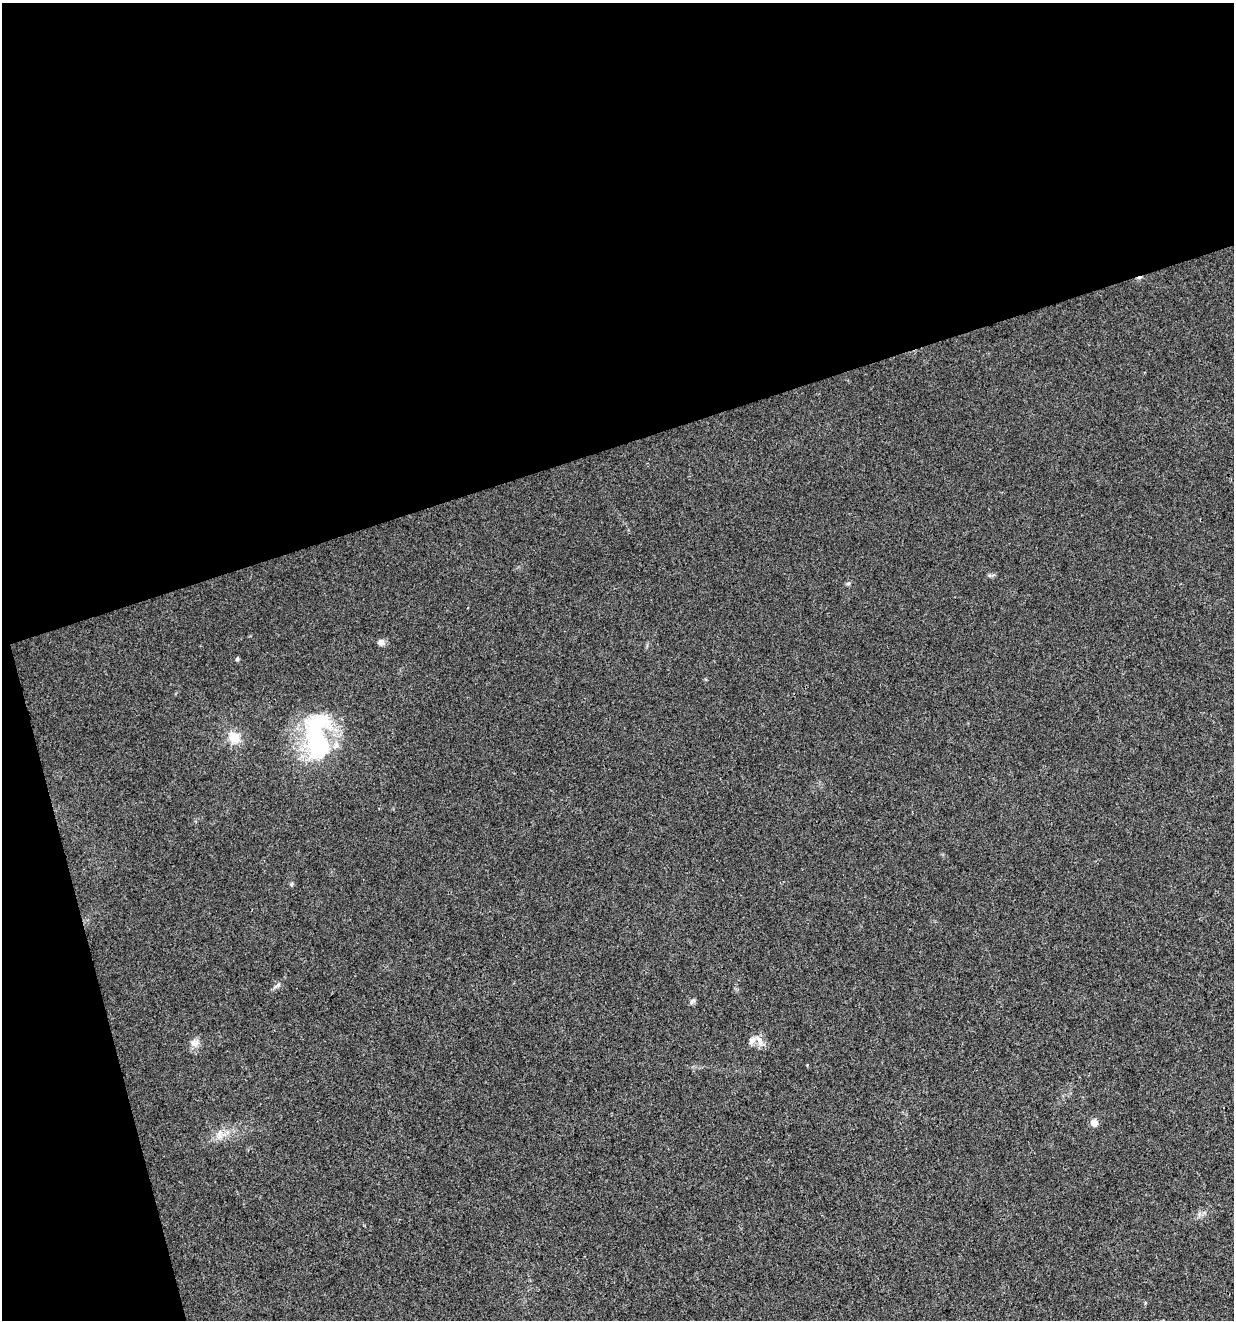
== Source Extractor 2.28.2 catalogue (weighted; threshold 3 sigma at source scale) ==
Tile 1 of 2 x 2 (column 1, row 1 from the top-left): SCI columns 38-1269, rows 1320-2637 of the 2554 x 2637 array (HDU 1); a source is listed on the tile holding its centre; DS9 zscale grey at full resolution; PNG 1236 x 1322 px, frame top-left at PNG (2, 3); no overlay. Shown black and unused: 38% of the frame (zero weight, under 3 of 4 exposures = <1% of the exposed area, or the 3 px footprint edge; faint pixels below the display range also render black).
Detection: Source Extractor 2.28.2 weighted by HDU 2 'WHT'; one run over the whole footprint, this tile lists its part. Background 0.0206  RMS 0.0044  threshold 0.0199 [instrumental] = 3 sigma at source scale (4.5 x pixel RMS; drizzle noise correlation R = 1.50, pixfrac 1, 0.0396/0.0396 arcsec/px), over >= 5 px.
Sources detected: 13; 1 cosmic-ray / hot-pixel residue — not listed; the other 12 listed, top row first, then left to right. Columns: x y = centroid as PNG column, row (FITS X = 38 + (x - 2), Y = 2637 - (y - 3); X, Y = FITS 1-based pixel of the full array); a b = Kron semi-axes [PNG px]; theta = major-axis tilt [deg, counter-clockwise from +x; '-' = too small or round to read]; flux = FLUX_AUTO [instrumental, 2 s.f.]
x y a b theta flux
848 583 6 5 - 0.75
381 642 9 7 15 2
237 659 4 4 - 0.85
317 736 65 30 -89 54
234 737 14 13 - 6.8
276 986 11 4 40 1.1
692 1001 8 5 46 1
760 1040 18 6 -63 2.9
752 1041 10 8 77 2.2
194 1043 12 9 1 2.6
1094 1123 8 8 - 2.9
219 1135 15 6 82 2.3